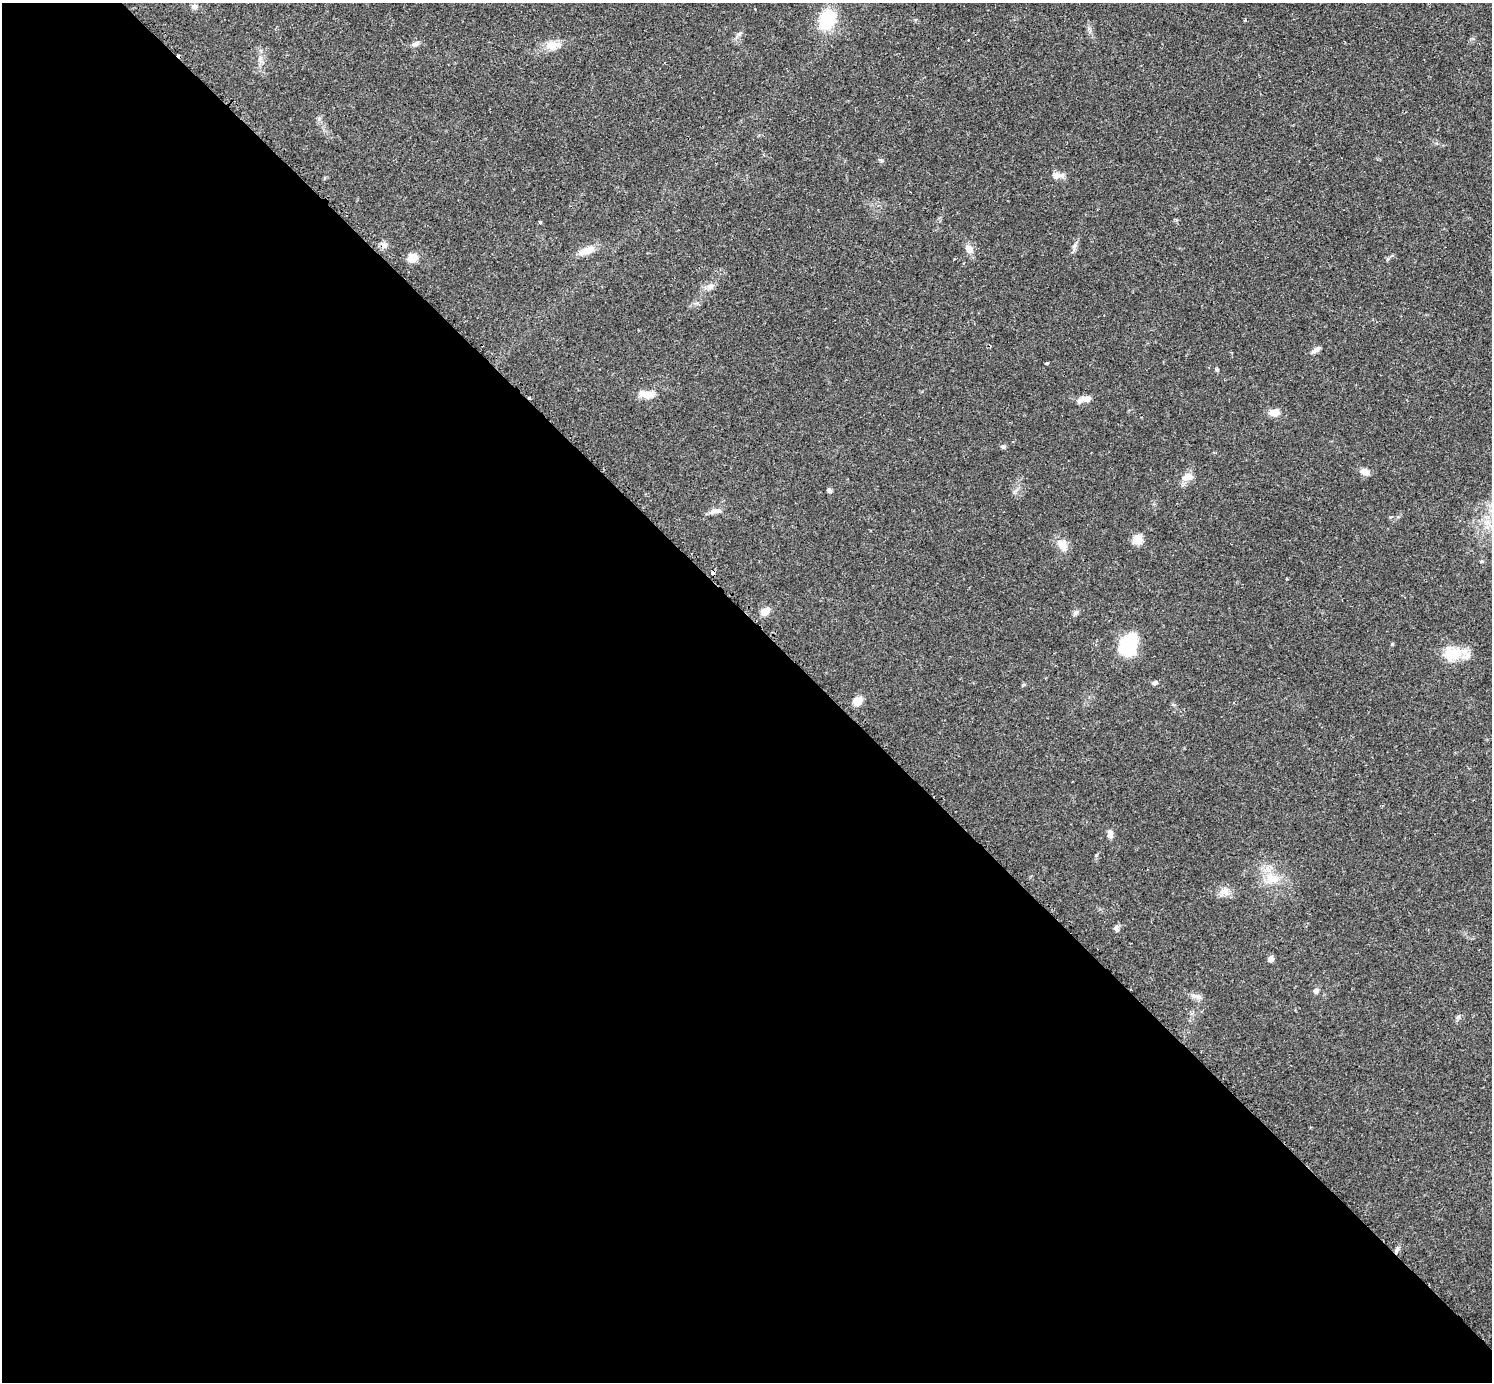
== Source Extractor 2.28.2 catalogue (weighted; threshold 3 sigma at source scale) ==
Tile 9 of 4 x 4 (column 1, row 3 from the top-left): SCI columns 29-1518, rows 1567-2946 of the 6040 x 6040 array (HDU 1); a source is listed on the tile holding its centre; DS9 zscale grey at full resolution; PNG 1494 x 1384 px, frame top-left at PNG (2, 3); no overlay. Shown black and unused: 55% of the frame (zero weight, under 2 of 3 exposures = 2% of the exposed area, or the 3 px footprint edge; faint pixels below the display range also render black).
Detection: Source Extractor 2.28.2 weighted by HDU 2 'WHT'; one run over the whole footprint, this tile lists its part. Background 0.0818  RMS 0.0056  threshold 0.025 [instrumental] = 3 sigma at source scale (4.5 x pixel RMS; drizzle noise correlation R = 1.50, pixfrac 1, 0.05/0.05 arcsec/px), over >= 5 px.
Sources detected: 49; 2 cosmic-ray / hot-pixel residue — not listed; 2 inside a brighter listed object's ellipse — not listed separately; the other 45 listed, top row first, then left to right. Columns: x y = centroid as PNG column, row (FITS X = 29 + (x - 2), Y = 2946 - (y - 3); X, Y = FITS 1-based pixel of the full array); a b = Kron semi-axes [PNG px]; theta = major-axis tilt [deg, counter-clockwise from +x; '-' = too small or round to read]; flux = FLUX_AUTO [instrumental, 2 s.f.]
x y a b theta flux
194 7 9 7 10 1.7
827 19 20 16 64 26
1245 20 3 3 - 0.75
740 33 8 4 31 1.2
415 44 11 6 16 2.1
552 45 19 12 5 6.8
881 160 6 4 -19 0.75
1057 176 14 8 -1 3.7
540 222 3 3 - 1.1
383 245 10 7 -40 2.8
1074 246 10 5 67 1.7
969 249 13 9 -53 3.6
586 251 23 9 21 6.5
413 258 10 9 - 6.6
710 286 12 7 21 2.8
1316 350 13 5 32 2
1047 363 4 3 - 2.1
647 394 19 8 -5 6.4
1086 399 12 7 5 4.1
1274 412 12 9 5 4.9
1003 446 6 6 - 1
1364 471 12 8 -25 3.4
1187 477 17 10 21 4.9
829 489 6 4 20 0.93
716 511 19 5 7 2.7
1487 523 10 8 36 3.9
1138 539 7 7 - 11
1063 545 19 12 -66 5.6
1482 561 6 3 18 0.6
713 573 4 3 - 3
765 611 12 9 39 4
1075 613 8 6 45 1.5
1128 647 14 9 76 61
1452 653 25 18 13 14
1155 683 7 5 14 1.3
1023 685 6 3 19 0.62
857 701 11 9 35 5.4
1110 834 10 7 -83 2.9
1272 878 23 12 -22 10
1225 891 12 11 - 4.3
1116 928 10 7 -64 1.7
1271 959 6 6 - 2.5
1316 991 8 6 51 1.8
1197 997 16 5 -10 2.5
1397 1250 11 3 59 1.3
Overlapping masked pixels (flux is a lower limit): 3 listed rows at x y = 383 245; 713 573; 1397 1250
Unlisted compact peaks at least as high as the median listed source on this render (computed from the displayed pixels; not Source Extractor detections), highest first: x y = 1217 370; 1392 644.